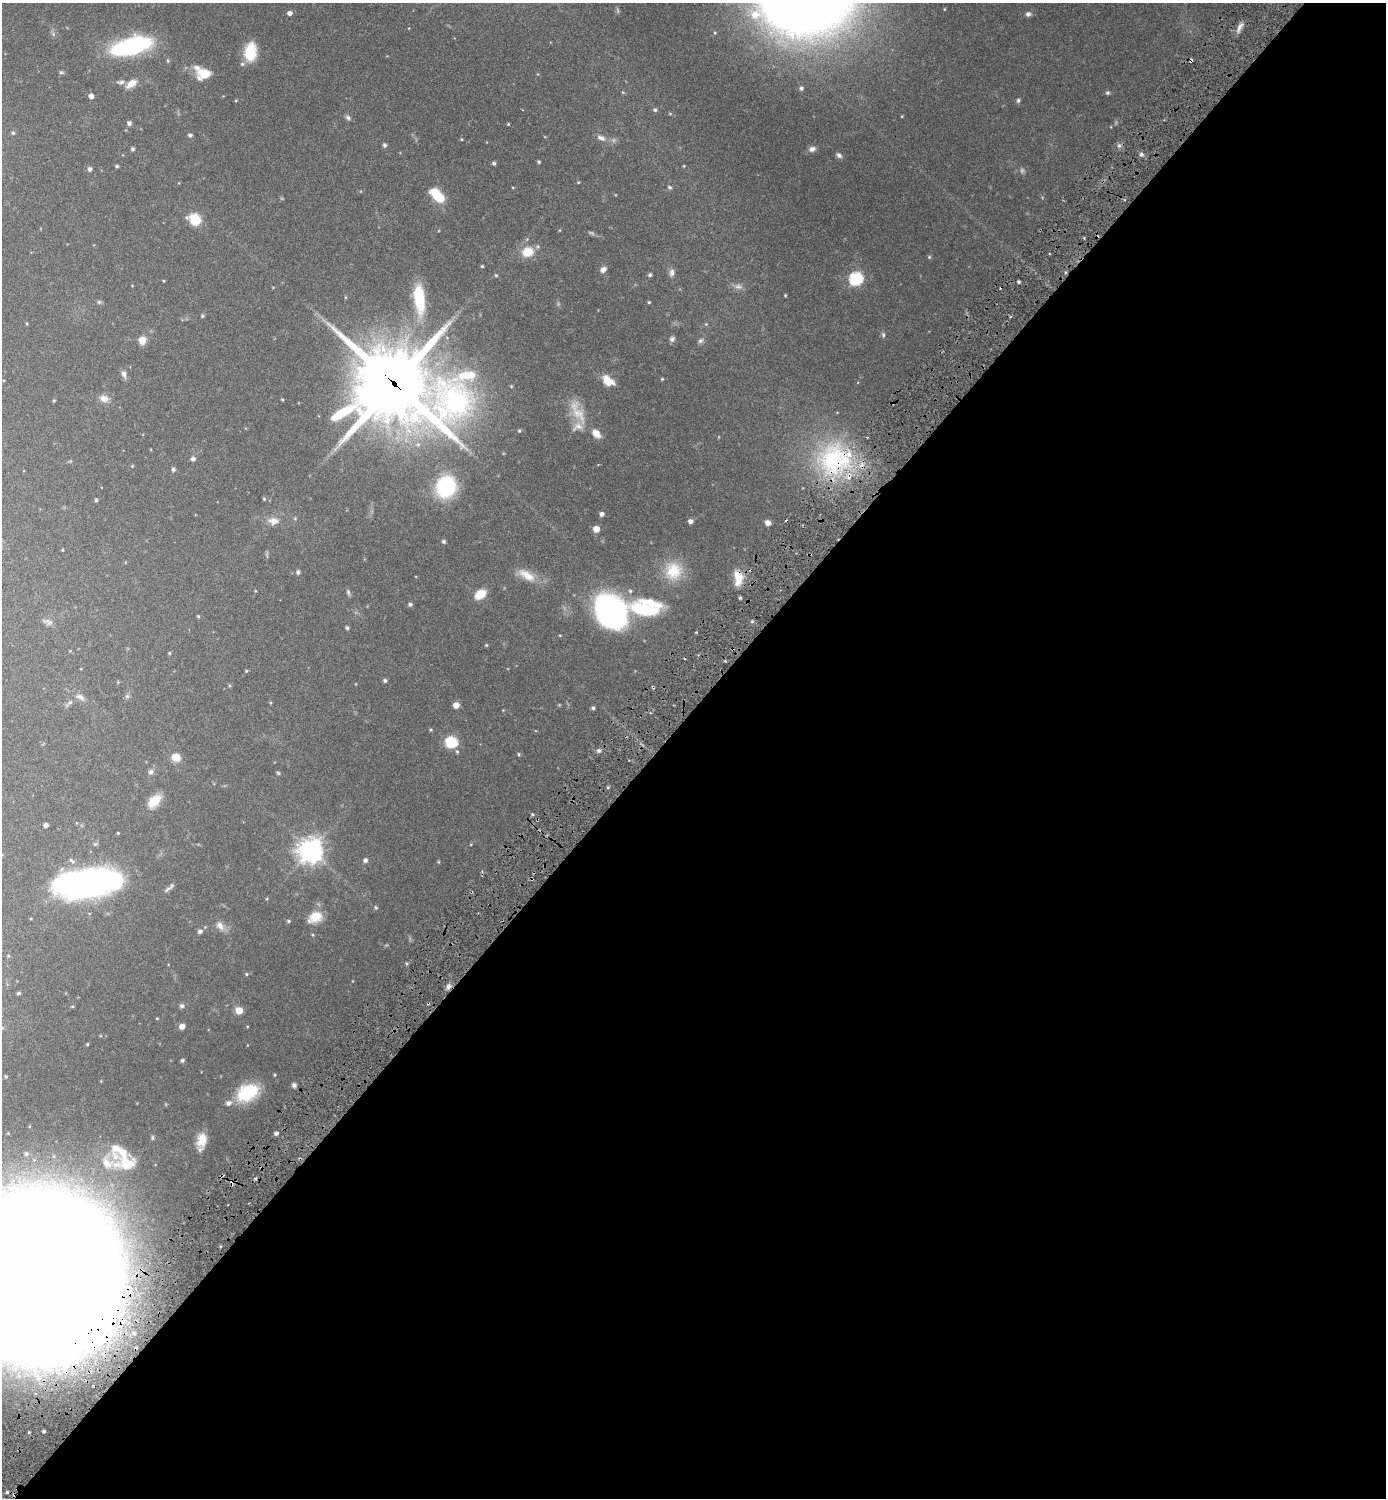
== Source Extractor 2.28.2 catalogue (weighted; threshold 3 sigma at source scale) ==
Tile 12 of 4 x 4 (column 4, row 3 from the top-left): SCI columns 4479-5862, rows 1525-3020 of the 6046 x 6043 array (HDU 1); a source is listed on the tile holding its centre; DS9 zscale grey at full resolution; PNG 1388 x 1500 px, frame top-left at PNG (2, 3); no overlay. Shown black and unused: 53% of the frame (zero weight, under 3 of 6 exposures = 1% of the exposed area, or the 3 px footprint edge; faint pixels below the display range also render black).
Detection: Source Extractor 2.28.2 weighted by HDU 2 'WHT'; one run over the whole footprint, this tile lists its part. Background 0.075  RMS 0.0036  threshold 0.0146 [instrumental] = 3 sigma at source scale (4.09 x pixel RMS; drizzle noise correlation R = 1.36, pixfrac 0.8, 0.05/0.05 arcsec/px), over >= 5 px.
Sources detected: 167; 3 too faint to see at this stretch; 4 cosmic-ray / hot-pixel residue — not listed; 10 inside a brighter listed object's ellipse — not listed separately; the other 150 listed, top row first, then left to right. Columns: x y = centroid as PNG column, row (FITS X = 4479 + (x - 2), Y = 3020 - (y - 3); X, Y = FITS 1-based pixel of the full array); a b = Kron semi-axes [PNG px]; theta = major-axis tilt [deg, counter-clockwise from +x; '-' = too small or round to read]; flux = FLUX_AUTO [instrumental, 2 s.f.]
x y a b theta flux
289 13 5 4 - 1.2
1028 14 6 6 - 0.9
1240 27 16 5 61 1.5
131 46 30 12 14 49
250 52 21 13 83 8
168 61 5 4 - 0.43
61 72 7 5 -17 0.47
205 73 16 11 11 5.6
121 82 10 5 6 0.97
131 83 14 7 37 2.8
801 88 5 4 - 0.67
1107 93 5 5 - 0.57
91 96 5 4 - 1.5
236 100 5 3 - 0.26
1018 100 5 5 - 0.56
655 110 5 4 - 0.52
348 117 7 6 - 0.73
129 123 5 5 - 0.89
508 124 3 3 - 0.24
13 133 5 5 - 0.41
190 135 4 4 - 0.75
601 138 12 7 -22 1.5
461 139 4 3 - 0.23
385 145 5 4 - 0.7
1119 146 6 4 0 0.65
133 149 4 4 - 0.61
812 149 9 7 14 1.2
1141 154 5 5 - 0.83
839 155 8 6 -42 0.86
539 162 3 3 - 0.45
494 163 4 4 - 0.57
117 166 4 4 - 0.43
684 166 3 3 - 0.24
90 169 5 5 - 0.9
578 182 4 3 - 0.26
670 187 5 5 - 0.55
438 196 17 8 -44 9.3
195 219 10 8 -40 8.9
528 252 12 10 20 5.7
929 257 5 5 - 0.4
482 266 3 3 - 0.34
603 269 9 6 42 1.1
672 273 10 7 82 1.2
496 275 4 4 - 0.34
650 275 5 4 - 0.55
856 278 6 6 - 40
164 281 3 3 - 0.25
1018 282 4 3 - 0.42
785 295 3 3 - 0.29
419 299 36 12 -83 12
99 302 6 6 - 0.48
649 302 4 4 - 0.32
202 316 4 4 - 0.4
27 324 3 3 - 0.28
706 324 4 4 - 0.28
883 335 7 5 -70 0.56
672 339 7 6 - 0.81
142 340 8 7 - 3.1
700 341 8 6 43 0.75
124 374 10 6 -73 1.2
662 379 4 4 - 0.29
608 381 15 10 -38 3.7
394 384 40 28 -15 2400
104 399 11 8 -9 2.1
54 400 4 3 - 0.34
282 400 4 3 - 0.32
579 414 30 15 -53 6.8
519 431 5 4 - 0.38
193 459 6 6 - 0.8
834 459 48 42 18 39
598 464 4 2 - 0.21
132 466 4 3 - 0.25
173 469 5 4 - 0.72
446 486 19 16 67 23
264 499 4 4 - 0.37
96 500 4 3 - 0.48
602 514 5 5 - 0.85
273 521 14 9 -5 2.4
690 521 5 4 - 1.2
768 523 5 5 - 1.8
596 529 5 5 - 3.3
444 541 4 4 - 0.59
62 550 3 3 - 0.26
673 571 25 24 - 9
298 572 6 5 - 0.64
527 575 26 11 -32 4.5
738 578 20 10 -86 4.6
348 592 8 5 -80 0.63
480 594 11 8 35 4.8
740 598 4 4 - 0.41
410 604 5 4 - 0.65
646 607 41 22 -1 19
611 611 33 25 -48 74
198 616 4 4 - 0.34
752 621 4 4 - 0.43
49 622 12 7 -39 1.2
347 628 4 3 - 0.6
486 645 4 4 - 0.27
169 653 4 4 - 0.31
246 671 4 4 - 0.32
385 681 4 4 - 0.63
118 682 5 4 - 0.26
653 687 3 2 - 0.48
127 696 6 5 - 0.54
80 697 13 6 -23 1.4
70 702 6 5 - 0.58
456 705 5 5 - 2.3
593 708 4 4 - 0.56
451 742 8 8 - 12
599 751 6 5 - 0.68
519 754 5 4 - 0.35
176 757 9 8 - 3.5
151 772 8 7 - 0.9
278 773 5 4 - 0.35
608 787 5 3 - 0.36
154 801 17 11 45 4.7
46 825 4 4 - 1.1
118 833 3 3 - 0.26
311 851 8 8 - 270
365 860 5 5 - 0.89
72 861 10 6 -44 1
90 883 51 20 7 130
168 889 14 5 35 0.94
267 899 5 3 - 0.27
376 907 5 5 - 0.51
315 917 18 12 26 4.8
289 921 5 4 - 0.44
220 926 13 9 -56 1.9
200 931 6 5 - 0.83
246 974 4 4 - 0.34
448 986 8 6 61 1.1
18 993 4 3 - 0.45
182 1006 7 6 - 0.75
239 1010 5 5 - 5.9
157 1018 4 3 - 0.23
182 1026 5 4 - 2.4
87 1044 4 3 - 0.32
182 1060 5 4 - 0.6
275 1075 4 3 - 0.32
6 1076 3 3 - 0.39
294 1085 6 5 - 0.77
247 1092 26 17 30 12
276 1133 4 4 - 0.87
152 1138 7 5 -89 0.48
202 1140 18 11 78 4.4
26 1154 6 6 - 0.74
107 1163 34 22 63 13
255 1179 4 3 - 0.47
41 1277 82 74 -89 5800
44 1431 3 3 - 0.57
Overlapping masked pixels (flux is a lower limit): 5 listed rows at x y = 394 384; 834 459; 738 578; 653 687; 41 1277
Isophote crosses this tile's border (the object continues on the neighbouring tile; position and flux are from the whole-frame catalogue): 2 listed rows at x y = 131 46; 41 1277